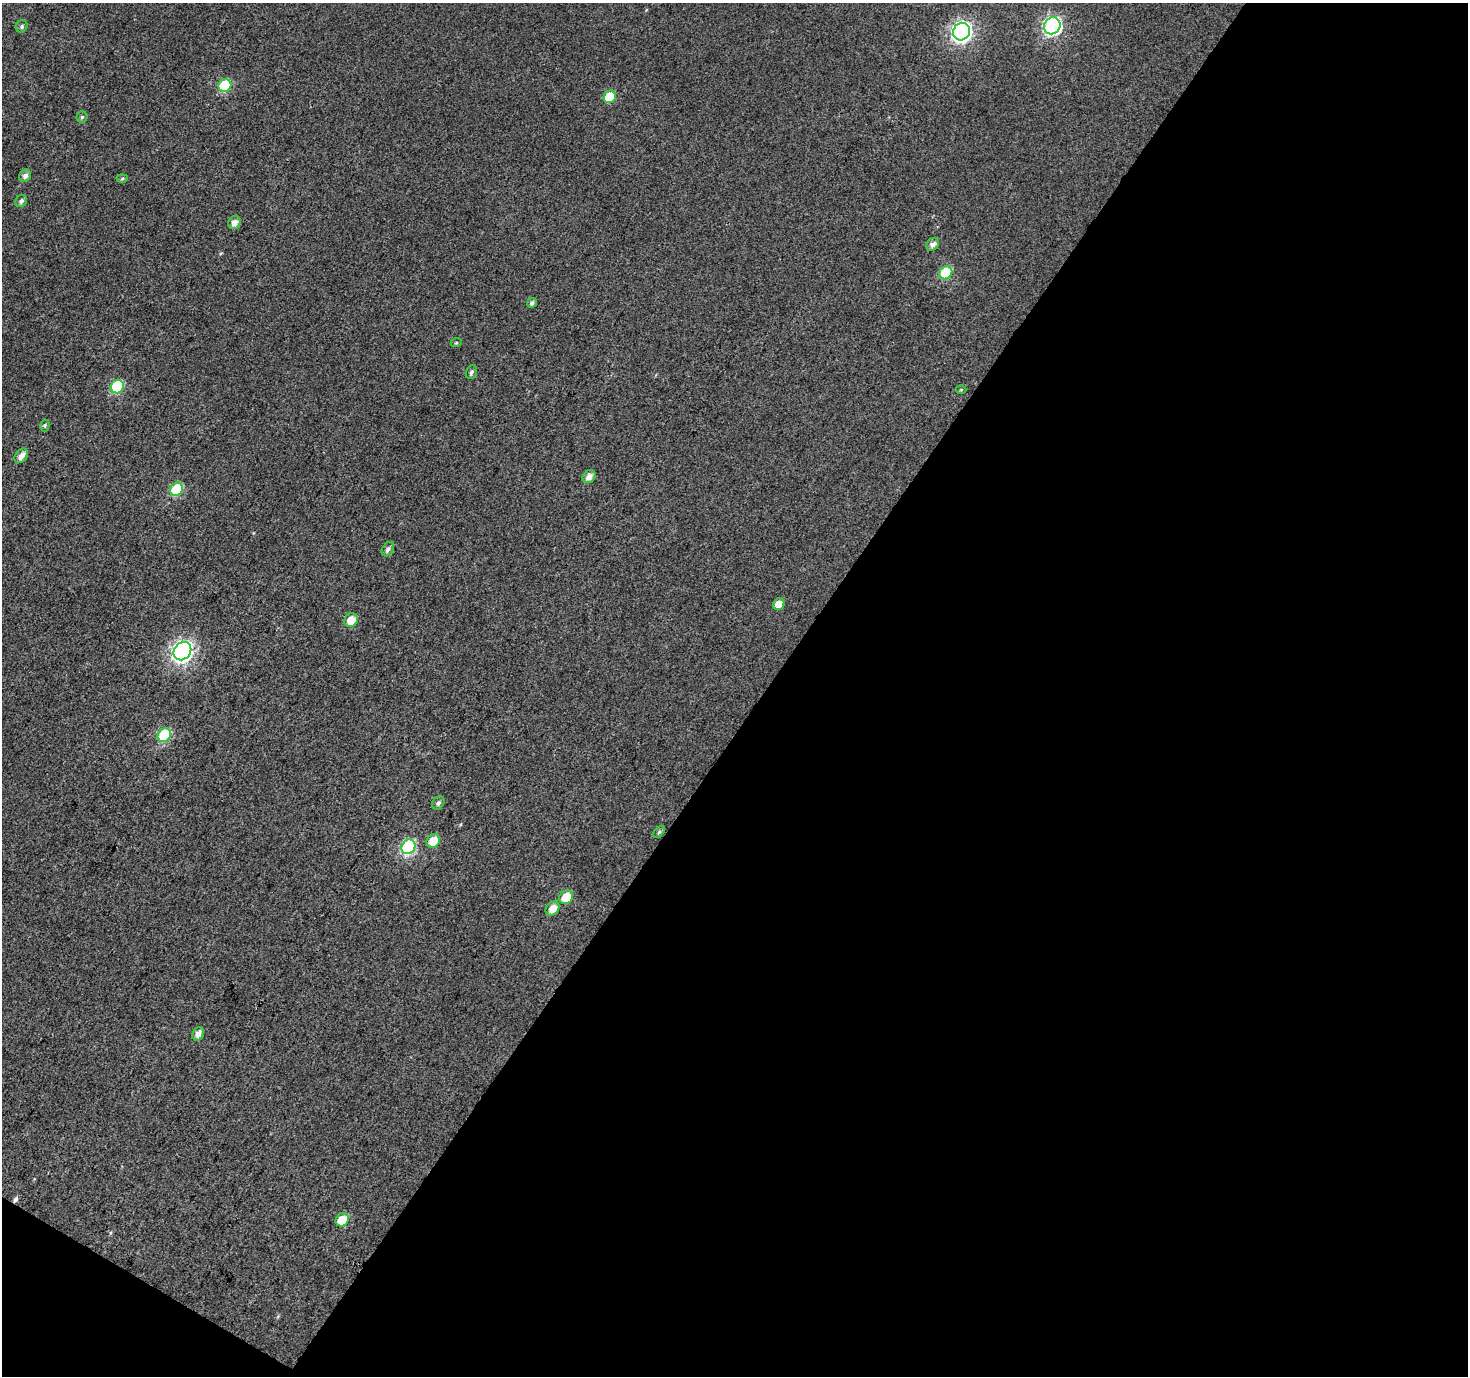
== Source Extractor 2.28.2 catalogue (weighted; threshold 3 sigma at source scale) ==
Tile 4 of 2 x 2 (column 2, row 2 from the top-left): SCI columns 1468-2933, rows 119-1492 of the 2934 x 2965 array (HDU 1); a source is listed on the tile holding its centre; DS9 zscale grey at full resolution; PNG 1470 x 1378 px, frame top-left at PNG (2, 3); each listed source drawn as its Kron ellipse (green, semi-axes under 4 px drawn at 4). Shown black and unused: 49% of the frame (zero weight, under 3 of 4 exposures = <1% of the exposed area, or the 3 px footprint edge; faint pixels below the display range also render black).
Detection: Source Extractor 2.28.2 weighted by HDU 2 'WHT'; one run over the whole footprint, this tile lists its part. Background 0.0154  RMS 0.011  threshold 0.05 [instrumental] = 3 sigma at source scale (4.5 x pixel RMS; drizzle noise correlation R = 1.50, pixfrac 1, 0.0396/0.0396 arcsec/px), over >= 5 px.
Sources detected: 35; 1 cosmic-ray / hot-pixel residue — neither listed nor drawn; the other 34 listed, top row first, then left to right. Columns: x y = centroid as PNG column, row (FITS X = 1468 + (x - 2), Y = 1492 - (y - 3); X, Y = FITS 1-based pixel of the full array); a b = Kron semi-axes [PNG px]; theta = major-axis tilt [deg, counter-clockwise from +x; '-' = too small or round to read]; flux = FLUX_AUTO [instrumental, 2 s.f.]
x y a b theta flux
22 26 6 5 - 2.4
1052 26 9 8 - 260
961 32 9 8 - 440
225 85 7 6 - 65
610 97 6 6 - 31
82 117 5 5 - 2
25 176 7 5 56 4.5
122 178 5 3 - 1.4
21 201 6 5 - 3.3
235 223 7 6 - 7.4
933 244 7 5 44 5.7
946 273 7 6 - 53
532 303 5 4 - 3
456 343 6 3 19 1.1
471 372 7 5 69 2.7
117 387 7 6 - 77
961 390 5 3 - 0.99
45 425 6 4 79 1.9
21 456 8 5 51 7.6
589 477 7 6 - 7.2
177 489 7 6 - 54
388 549 8 5 56 3.7
779 604 6 5 - 12
351 620 7 6 - 15
182 651 10 8 51 480
164 735 7 6 - 72
438 803 7 5 52 3.1
659 832 7 4 45 1.9
433 841 7 6 - 18
408 847 8 6 55 130
566 897 7 6 - 22
553 909 8 6 44 10
198 1034 7 5 62 7
342 1220 7 6 - 21